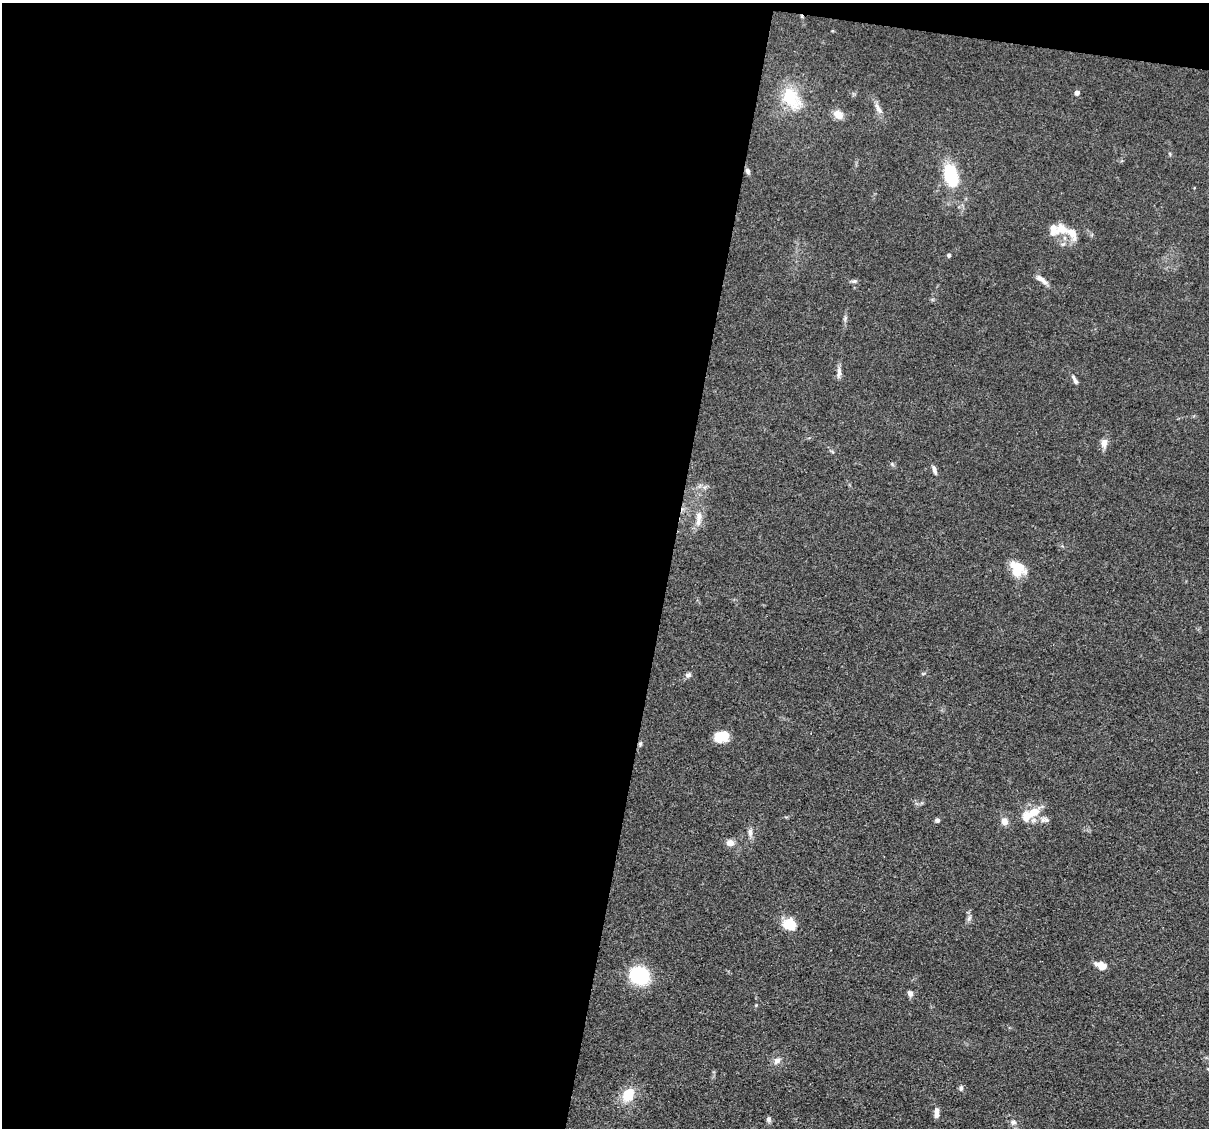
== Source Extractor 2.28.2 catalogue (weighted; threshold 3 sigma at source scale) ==
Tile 1 of 4 x 4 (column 1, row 1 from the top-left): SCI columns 1-1207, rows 3609-4734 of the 4830 x 4851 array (HDU 1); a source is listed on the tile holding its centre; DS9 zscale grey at full resolution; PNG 1211 x 1130 px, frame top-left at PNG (2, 3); no overlay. Shown black and unused: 57% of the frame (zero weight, under 3 of 4 exposures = <1% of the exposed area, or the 3 px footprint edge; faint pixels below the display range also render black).
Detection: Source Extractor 2.28.2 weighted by HDU 2 'WHT'; one run over the whole footprint, this tile lists its part. Background 0.067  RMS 0.0061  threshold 0.0275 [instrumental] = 3 sigma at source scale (4.5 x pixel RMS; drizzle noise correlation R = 1.50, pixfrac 1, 0.05/0.05 arcsec/px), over >= 5 px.
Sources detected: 42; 4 inside a brighter listed object's ellipse — not listed separately; the other 38 listed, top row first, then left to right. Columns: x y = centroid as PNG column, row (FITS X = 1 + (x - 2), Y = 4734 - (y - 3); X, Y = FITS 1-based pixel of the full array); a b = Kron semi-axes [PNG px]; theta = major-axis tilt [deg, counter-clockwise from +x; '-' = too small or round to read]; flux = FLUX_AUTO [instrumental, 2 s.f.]
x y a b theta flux
1077 93 5 5 - 2.1
790 98 22 14 -54 28
878 108 18 5 -58 3.5
839 115 10 8 -32 6.3
748 171 7 5 -67 1.8
951 175 22 13 -77 32
1061 229 15 13 -25 8.9
949 255 4 4 - 1.2
1041 279 17 6 -36 4.1
854 281 7 5 19 1.3
845 318 7 4 72 1.2
839 372 15 6 84 2.9
1075 380 14 4 -59 2
1104 443 12 8 81 4.1
934 470 14 5 -73 2.2
699 516 15 8 87 5.1
1017 569 19 16 -48 14
688 675 7 6 - 1.8
722 736 16 11 21 11
640 744 6 5 - 1.2
1034 812 22 11 14 12
937 820 6 5 - 1.3
1047 820 9 6 -35 2
1004 821 9 8 - 3.9
750 832 12 6 -89 2.7
730 843 10 8 -9 3.6
969 918 9 4 54 1.5
789 924 15 13 -26 13
1101 966 11 6 -21 7.6
640 976 20 17 -28 36
910 993 7 6 - 2.5
756 1005 4 4 - 0.52
777 1061 10 8 40 3
961 1088 8 5 81 1.3
628 1095 14 10 53 16
937 1115 8 6 -89 2.6
769 1119 7 6 - 1.6
1013 1122 8 6 -14 1.7
Overlapping masked pixels (flux is a lower limit): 1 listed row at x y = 640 744